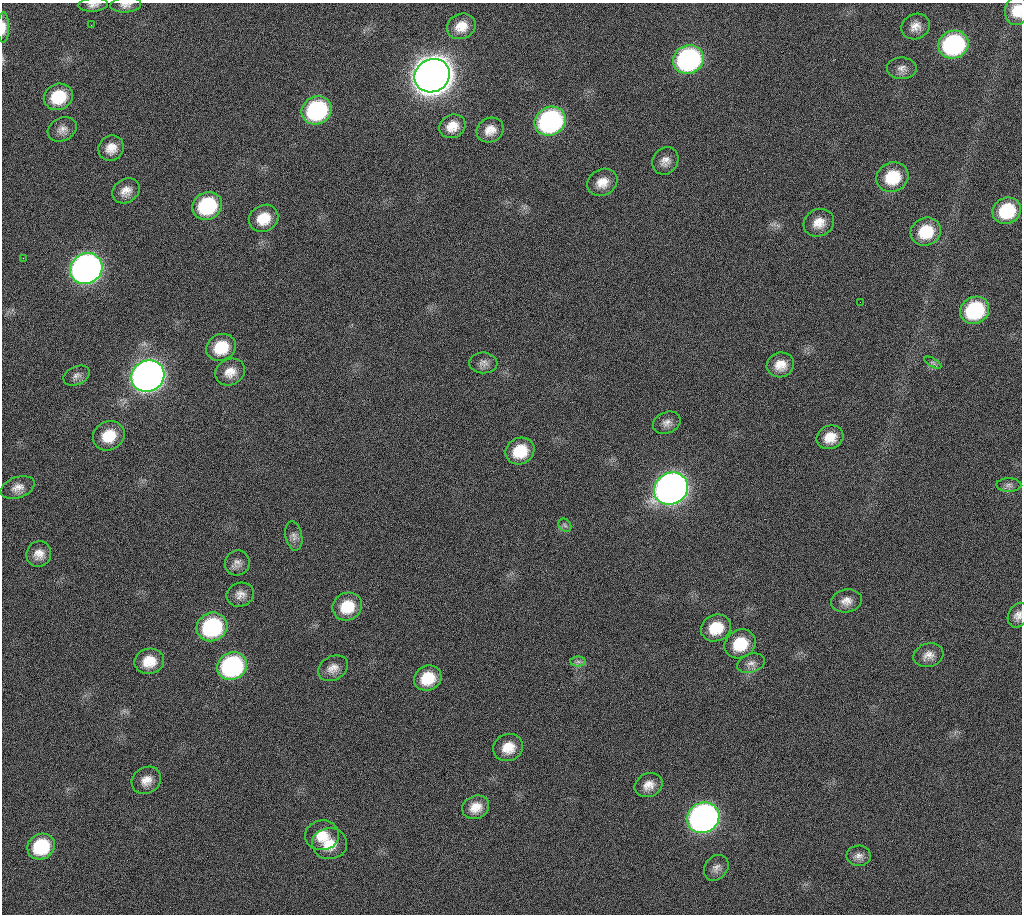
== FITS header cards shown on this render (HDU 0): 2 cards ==
NAXIS1  =                 1020 / length of data axis 1
NAXIS2  =                 912  / length of data axis 2

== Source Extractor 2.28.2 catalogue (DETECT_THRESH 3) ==
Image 1020 x 912 px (HDU 0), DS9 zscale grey, 1 PNG px = 1 image px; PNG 1024 x 916 px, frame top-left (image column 1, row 912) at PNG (2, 3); each listed source drawn as its Kron ellipse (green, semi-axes under 4 px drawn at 4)
Background 555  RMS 22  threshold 66.9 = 3 sigma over >= 5 px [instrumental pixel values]
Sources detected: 73; all 73 listed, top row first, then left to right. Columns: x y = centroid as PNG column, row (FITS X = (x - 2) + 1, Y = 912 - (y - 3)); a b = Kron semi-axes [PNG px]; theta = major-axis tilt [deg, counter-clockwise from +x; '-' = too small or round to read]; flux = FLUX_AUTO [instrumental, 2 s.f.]
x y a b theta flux
93 5 14 7 3 7.5e+03
126 5 15 7 4 8.3e+03
1017 11 14 12 79 2.9e+04
91 25 2 2 - 4.7e+03
461 26 15 12 22 2.3e+04
915 26 15 12 25 1.5e+04
3 27 15 6 89 1.2e+04
953 45 15 13 20 2.5e+05
688 59 16 14 27 3.5e+05
902 68 15 10 -1 1.1e+04
432 76 18 16 29 4.6e+06
58 97 15 13 23 5.7e+04
317 110 15 13 29 1.9e+05
550 121 16 14 29 3.5e+05
452 126 13 11 26 2.0e+04
62 129 15 11 26 1.2e+04
490 130 14 12 28 1.7e+04
111 148 13 12 - 1.8e+04
665 161 14 12 53 1.3e+04
892 177 16 14 24 5.7e+04
602 182 16 13 29 2.1e+04
126 191 14 11 35 1.6e+04
207 206 15 13 28 1.2e+05
1007 211 14 13 - 7.4e+04
263 218 15 13 29 3.6e+04
819 223 15 13 26 2.1e+04
926 232 15 14 - 5.3e+04
23 258 2 2 - 5.6e+03
86 269 17 15 33 1.0e+06
860 302 2 2 - 1.2e+03
975 310 15 13 28 1.3e+05
221 347 15 13 27 4.9e+04
483 363 14 10 -3 9.1e+03
933 363 10 4 -30 3.3e+03
780 365 14 12 18 2.1e+04
230 372 15 13 27 1.9e+04
77 375 14 9 24 8.3e+03
148 376 17 15 33 1.6e+06
667 423 14 10 22 1.1e+04
109 436 16 14 30 4.0e+04
830 437 14 11 23 2.4e+04
520 451 15 13 30 4.7e+04
1009 485 12 6 0 6.7e+03
18 487 17 10 20 1.4e+04
671 489 17 15 30 1.5e+06
565 525 7 5 -46 4.0e+03
294 536 15 8 -79 8.5e+03
39 554 13 12 - 1.5e+04
237 563 12 12 - 1.0e+04
240 595 14 11 20 1.3e+04
846 601 15 11 10 1.4e+04
347 607 15 13 29 4.3e+04
1018 615 13 9 64 1.0e+04
212 627 15 14 - 1.7e+05
716 628 15 13 24 4.2e+04
740 644 16 14 31 5.2e+04
928 655 15 11 16 1.4e+04
149 661 15 12 11 3.1e+04
578 662 7 5 -1 4.4e+03
751 663 14 9 18 9.8e+03
232 666 15 13 27 2.5e+05
333 668 16 12 29 1.5e+04
428 678 14 12 25 4.2e+04
508 747 15 13 24 2.6e+04
146 780 15 13 34 1.7e+04
649 785 14 11 24 1.6e+04
476 807 14 11 23 2.1e+04
703 818 16 15 - 8.8e+05
322 835 17 15 5 2.7e+04
329 844 17 15 2 3.2e+04
41 847 14 12 29 8.3e+04
859 856 12 10 1 9.6e+03
716 868 14 11 50 1.0e+04
At the frame edge (FLAGS 8, measured only in part): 5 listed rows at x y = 93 5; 126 5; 1017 11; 3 27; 1018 615